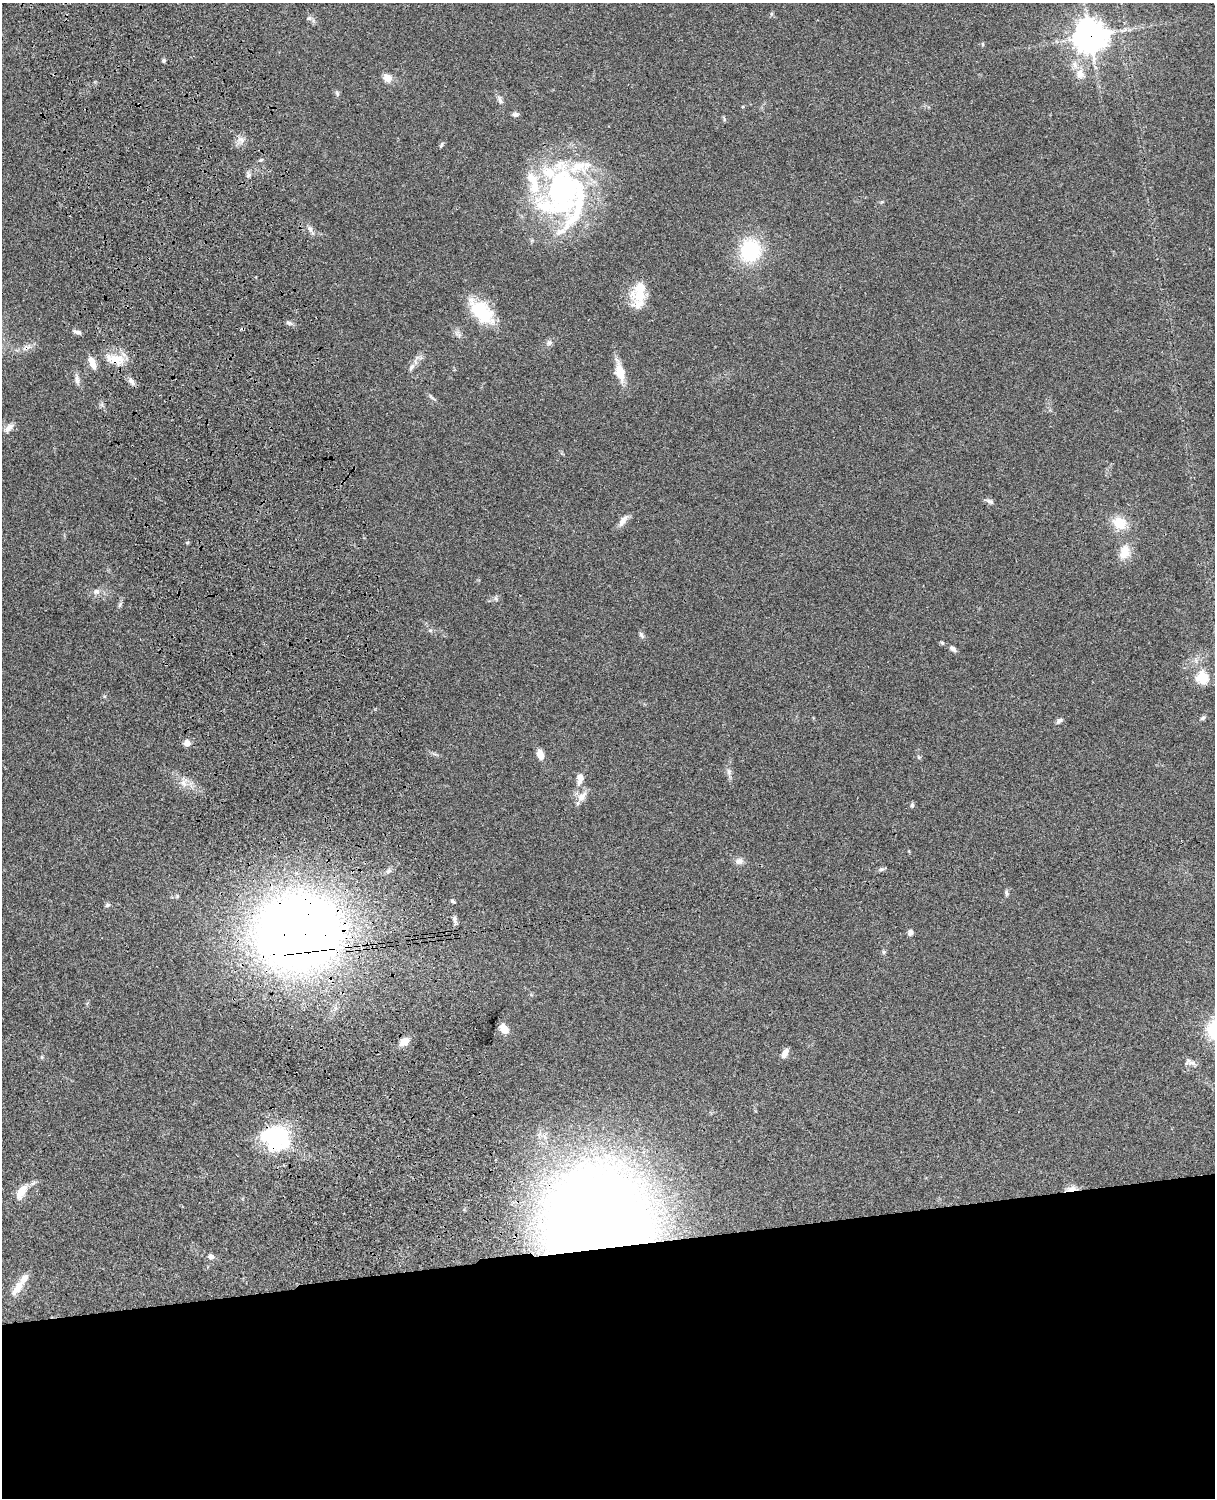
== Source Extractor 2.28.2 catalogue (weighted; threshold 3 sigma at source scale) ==
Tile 11 of 4 x 3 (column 3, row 3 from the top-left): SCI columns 2546-3758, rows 278-1773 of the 5089 x 4929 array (HDU 1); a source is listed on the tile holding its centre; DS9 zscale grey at full resolution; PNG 1217 x 1500 px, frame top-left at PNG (2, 3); no overlay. Shown black and unused: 17% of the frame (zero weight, under 3 of 4 exposures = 6% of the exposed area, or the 3 px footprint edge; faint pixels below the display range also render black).
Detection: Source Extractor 2.28.2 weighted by HDU 2 'WHT'; one run over the whole footprint, this tile lists its part. Background 0.0748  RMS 0.0058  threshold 0.0262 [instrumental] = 3 sigma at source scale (4.5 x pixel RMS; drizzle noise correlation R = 1.50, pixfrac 1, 0.05/0.05 arcsec/px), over >= 5 px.
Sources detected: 77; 1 inside a brighter object's white glare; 1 cosmic-ray / hot-pixel residue — not listed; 5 inside a brighter listed object's ellipse — not listed separately; the other 70 listed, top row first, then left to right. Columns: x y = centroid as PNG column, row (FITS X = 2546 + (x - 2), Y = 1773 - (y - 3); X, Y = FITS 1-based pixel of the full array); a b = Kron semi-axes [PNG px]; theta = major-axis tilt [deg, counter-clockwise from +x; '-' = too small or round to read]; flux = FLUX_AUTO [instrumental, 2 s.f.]
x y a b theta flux
309 18 6 6 - 1.3
1090 36 10 10 - 980
983 44 5 3 - 0.61
164 60 4 4 - 1.3
1080 74 16 11 86 6.4
387 78 10 9 - 4.9
337 93 8 5 -74 1.1
500 100 13 5 -75 2
515 114 9 6 14 1.4
241 139 9 5 -44 2.3
441 145 8 3 60 0.82
249 175 7 6 - 1.5
562 188 85 53 88 120
310 229 11 6 -66 2.2
750 250 22 20 73 41
640 292 29 19 71 16
482 312 33 18 -44 27
289 322 9 4 -19 1.3
77 332 11 5 -19 1.8
549 343 8 7 - 1.8
26 348 16 5 19 3.3
116 359 25 13 -13 11
92 363 14 6 -67 6
411 367 11 5 54 2.1
620 372 25 11 -76 10
77 378 10 6 89 2.2
131 381 12 6 -56 2.4
434 399 10 3 -29 1.1
9 428 15 7 43 3.2
989 501 12 5 -19 1.8
623 521 19 7 56 3.8
1119 523 16 13 -32 12
1125 552 18 13 77 8.3
96 591 9 7 32 2.3
120 604 8 4 54 1.1
430 630 6 4 -18 0.86
641 635 9 5 -56 1.4
942 643 6 5 - 0.78
953 649 8 5 -38 2
1202 678 6 6 - 49
1203 718 7 5 36 1.2
1059 721 9 6 32 1.5
187 743 6 6 - 4.4
540 755 10 6 -66 5.5
729 772 9 6 -88 2
580 779 17 8 83 5.4
183 783 11 6 -59 3.3
582 796 16 9 47 4.9
912 805 7 4 80 0.96
739 861 11 9 -2 2.8
881 869 9 4 9 1.1
388 871 8 7 - 1.8
1006 893 8 5 -77 1.2
453 901 6 3 -35 0.9
107 905 7 5 16 1.1
455 918 7 6 - 1.6
299 932 58 52 5 820
910 932 6 5 - 2.3
884 952 6 5 - 0.9
504 1029 9 7 -52 7.5
404 1041 13 9 40 4.7
785 1053 12 6 62 3.2
42 1057 6 4 -90 0.7
1192 1063 20 6 4 2.6
276 1138 31 25 -19 55
1071 1189 13 5 9 5.1
21 1192 17 9 61 7.9
599 1224 54 50 -60 1400
211 1257 8 6 -25 2.2
17 1288 27 10 54 7.6
Overlapping masked pixels (flux is a lower limit): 7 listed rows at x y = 1090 36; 26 348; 116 359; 299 932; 276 1138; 1071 1189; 599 1224